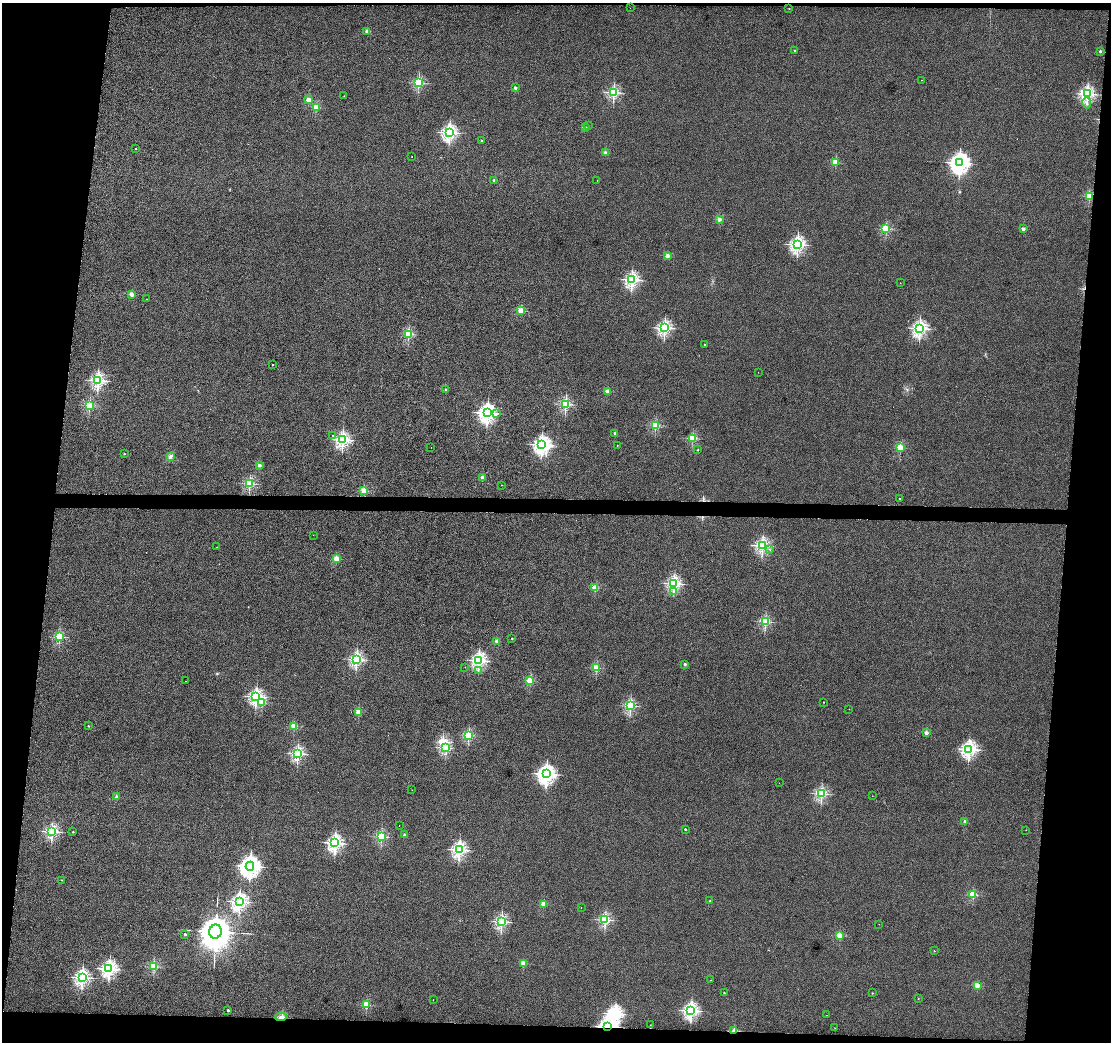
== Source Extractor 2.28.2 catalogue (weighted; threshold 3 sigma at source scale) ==
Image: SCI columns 1-4436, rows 99-4256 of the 4438 x 4453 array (HDU 1 of 3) = the unmasked area's bounding box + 8 px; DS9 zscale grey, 4 x 4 block average (1 PNG px = mean of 4 x 4 image px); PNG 1113 x 1044 px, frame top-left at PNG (2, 3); each listed source drawn as its Kron ellipse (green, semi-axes under 4 px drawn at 4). Shown black and unused: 12% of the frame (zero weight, under 4 of 8 exposures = <1% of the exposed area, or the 3 px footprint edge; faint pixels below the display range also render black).
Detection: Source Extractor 2.28.2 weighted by HDU 2 'WHT'. Background 7.24e-04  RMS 0.0037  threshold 0.0153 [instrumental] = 3 sigma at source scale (4.09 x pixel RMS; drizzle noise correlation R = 1.36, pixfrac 0.8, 0.05/0.05 arcsec/px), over >= 5 px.
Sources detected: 156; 1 too faint to see at this stretch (4 x 4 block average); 3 inside a brighter object's white glare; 3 cosmic-ray / hot-pixel residue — neither listed nor drawn; the other 149 listed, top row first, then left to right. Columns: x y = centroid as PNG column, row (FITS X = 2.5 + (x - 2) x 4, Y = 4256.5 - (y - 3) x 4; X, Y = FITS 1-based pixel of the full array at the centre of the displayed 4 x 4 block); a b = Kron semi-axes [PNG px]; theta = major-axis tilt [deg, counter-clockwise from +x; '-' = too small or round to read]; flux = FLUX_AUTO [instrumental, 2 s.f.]
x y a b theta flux
630 8 2 2 - 0.3
789 8 2 2 - 1.7
367 31 2 2 - 30
794 51 2 2 - 2
1100 51 2 2 - 10
922 80 2 2 - 0.47
419 83 2 2 - 220
515 88 2 2 - 18
614 92 2 2 - 340
1087 94 2 2 - 570
344 96 2 2 - 1.8
308 100 2 2 - 55
1087 103 6 2 88 2
316 107 2 2 - 86
588 126 2 2 - 0.63
585 127 2 2 - 0.63
449 132 2 2 - 670
481 140 2 2 - 4.9
136 149 2 2 - 2.9
605 153 2 2 - 28
412 157 2 2 - 0.76
835 162 2 2 - 100
959 163 4 3 - 1100
494 180 2 2 - 17
597 181 2 2 - 0.29
1089 196 2 2 - 140
719 219 2 2 - 38
886 229 2 2 - 180
1023 229 2 2 - 23
797 244 2 2 - 670
668 256 2 2 - 36
632 280 2 2 - 520
900 283 2 2 - 0.65
132 294 2 2 - 48
147 299 2 2 - 0.34
521 311 2 2 - 86
664 328 2 2 - 470
920 328 2 2 - 610
408 334 2 2 - 190
704 345 2 2 - 1.5
272 365 2 2 - 2
758 372 2 2 - 0.34
98 380 2 2 - 500
445 390 2 2 - 8.4
607 392 2 2 - 48
566 404 2 2 - 280
89 405 2 2 - 190
487 413 3 3 - 1000
497 413 2 2 - 1.4
655 425 2 2 - 180
615 433 2 2 - 8.6
333 435 2 2 - 0.57
692 438 2 2 - 160
343 440 2 2 - 540
541 445 3 2 - 720
617 445 2 2 - 1.4
431 447 2 2 - 0.35
900 448 2 2 - 130
698 450 2 2 - 2.7
124 454 2 2 - 3.5
170 456 4 3 - 4.7
259 465 2 2 - 25
483 478 2 2 - 39
249 483 2 2 - 260
502 485 2 2 - 0.57
364 491 2 2 - 96
900 499 2 2 - 3
313 535 2 2 - 0.29
762 545 2 2 - 460
217 547 2 2 - 0.72
770 550 2 2 - 0.36
336 559 2 2 - 87
674 583 2 2 - 490
595 588 2 2 - 85
673 592 2 2 - 1
765 622 2 2 - 230
59 637 2 2 - 210
512 638 2 2 - 3.1
497 641 2 2 - 33
356 659 2 2 - 460
479 661 2 2 - 660
685 664 2 2 - 15
465 667 2 2 - 0.67
596 668 2 2 - 130
478 670 2 2 - 1.1
185 681 2 2 - 0.42
530 681 2 2 - 120
256 696 2 2 - 510
262 702 2 2 - 96
824 702 2 2 - 1.9
630 706 2 2 - 310
849 709 2 2 - 0.38
358 712 2 2 - 67
88 726 2 2 - 2.8
294 726 2 2 - 100
926 733 2 2 - 34
468 735 2 2 - 210
446 748 2 2 - 220
969 749 3 2 - 690
298 754 2 2 - 410
546 774 3 3 - 1200
779 783 2 2 - 0.54
412 790 2 2 - 0.32
821 794 2 2 - 340
872 796 2 2 - 0.39
117 797 2 2 - 24
965 821 2 2 - 18
399 825 2 2 - 0.42
685 829 2 2 - 5.2
1026 830 2 2 - 0.33
52 831 2 2 - 390
73 832 2 2 - 3.6
405 835 2 2 - 13
381 837 2 2 - 230
335 843 2 2 - 670
459 850 2 2 - 590
250 866 4 4 - 1200
62 880 2 2 - 1.4
973 895 2 2 - 120
710 901 2 2 - 4.6
239 902 3 2 - 730
543 904 2 2 - 74
581 908 2 2 - 0.35
605 920 2 2 - 300
501 922 2 2 - 400
879 924 2 2 - 0.45
216 932 7 6 - 5000
185 934 2 2 - 9.2
840 935 2 2 - 84
934 951 2 2 - 2.3
523 964 2 2 - 58
154 966 2 2 - 190
109 969 2 2 - 670
82 977 2 2 - 660
711 980 2 2 - 0.38
977 986 2 2 - 64
724 993 2 2 - 2.8
872 993 2 2 - 1.9
918 998 2 2 - 1.5
433 1000 2 2 - 0.66
366 1005 2 2 - 120
228 1010 2 2 - 8.8
691 1010 2 2 - 640
827 1015 2 2 - 0.38
281 1017 6 3 4 7.2
650 1025 2 2 - 0.33
608 1026 3 3 - 1100
835 1028 2 2 - 0.37
734 1030 3 2 - 1.8
Overlapping masked pixels (flux is a lower limit): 3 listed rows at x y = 281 1017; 608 1026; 734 1030
Diffuse or blended objects may show on this block-average render without a row.